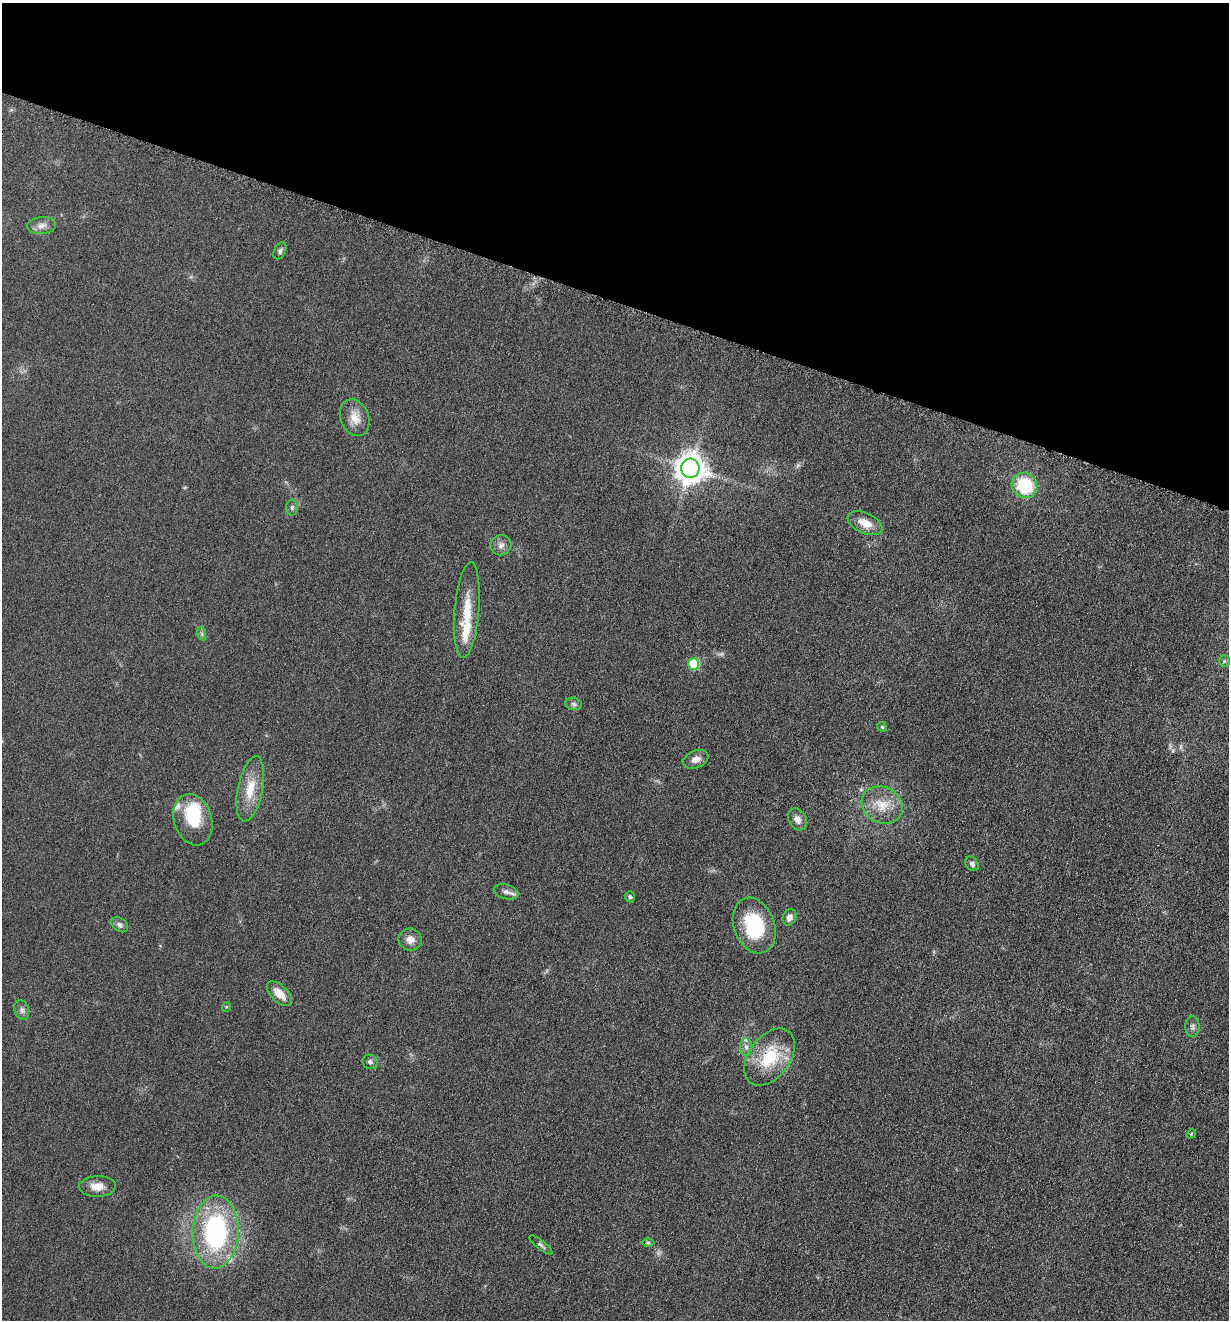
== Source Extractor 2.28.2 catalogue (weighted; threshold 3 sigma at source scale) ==
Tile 2 of 4 x 4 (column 2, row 1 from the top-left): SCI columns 1504-2730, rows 3970-5287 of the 5322 x 5306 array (HDU 1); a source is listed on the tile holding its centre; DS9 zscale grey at full resolution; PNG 1231 x 1322 px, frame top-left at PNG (2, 3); each listed source drawn as its Kron ellipse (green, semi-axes under 4 px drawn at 4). Shown black and unused: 23% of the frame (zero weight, under 3 of 6 exposures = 2% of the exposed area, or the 3 px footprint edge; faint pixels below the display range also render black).
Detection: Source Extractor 2.28.2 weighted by HDU 2 'WHT'; one run over the whole footprint, this tile lists its part. Background 0.0753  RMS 0.0097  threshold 0.0395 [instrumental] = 3 sigma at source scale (4.09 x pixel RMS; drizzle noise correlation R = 1.36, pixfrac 0.8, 0.05/0.05 arcsec/px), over >= 5 px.
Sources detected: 44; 1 too faint to see at this stretch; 1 inside a brighter object's white glare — neither listed nor drawn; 4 inside a brighter listed object's ellipse — not listed separately; the other 38 listed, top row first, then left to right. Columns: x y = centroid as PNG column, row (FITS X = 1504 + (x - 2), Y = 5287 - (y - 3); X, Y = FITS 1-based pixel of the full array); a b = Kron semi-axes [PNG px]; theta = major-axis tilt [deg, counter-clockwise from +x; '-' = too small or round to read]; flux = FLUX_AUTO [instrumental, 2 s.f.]
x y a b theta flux
42 225 14 8 5 6
280 251 9 5 61 2.4
355 418 19 14 -68 12
690 468 9 9 - 1300
1024 485 13 12 - 48
292 508 8 6 89 2
865 523 19 10 -25 13
501 545 10 10 - 4.8
467 610 48 12 85 26
202 634 7 4 -72 1.6
1224 661 6 5 - 1.5
694 664 6 5 - 43
574 704 8 6 -17 2.4
882 727 5 4 - 1.2
696 759 13 8 21 6.5
250 789 33 12 79 21
882 805 21 18 -29 20
797 819 11 8 -61 5.6
193 820 26 19 -73 35
972 864 8 6 -50 2.6
506 892 12 7 -15 4.1
630 897 6 4 -71 1.7
789 917 8 6 65 4.8
120 925 9 6 -35 3
754 926 28 20 -70 55
410 940 11 11 - 7.2
279 994 16 8 -44 11
226 1007 5 3 - 0.79
22 1010 10 7 -73 3.4
1192 1027 10 7 89 3.2
746 1047 9 6 -88 3
770 1057 32 20 53 42
370 1062 8 7 - 2.8
1191 1134 5 4 - 0.86
97 1186 18 10 2 11
215 1232 36 23 88 130
648 1243 6 4 1 1.2
541 1245 14 4 -38 2.5